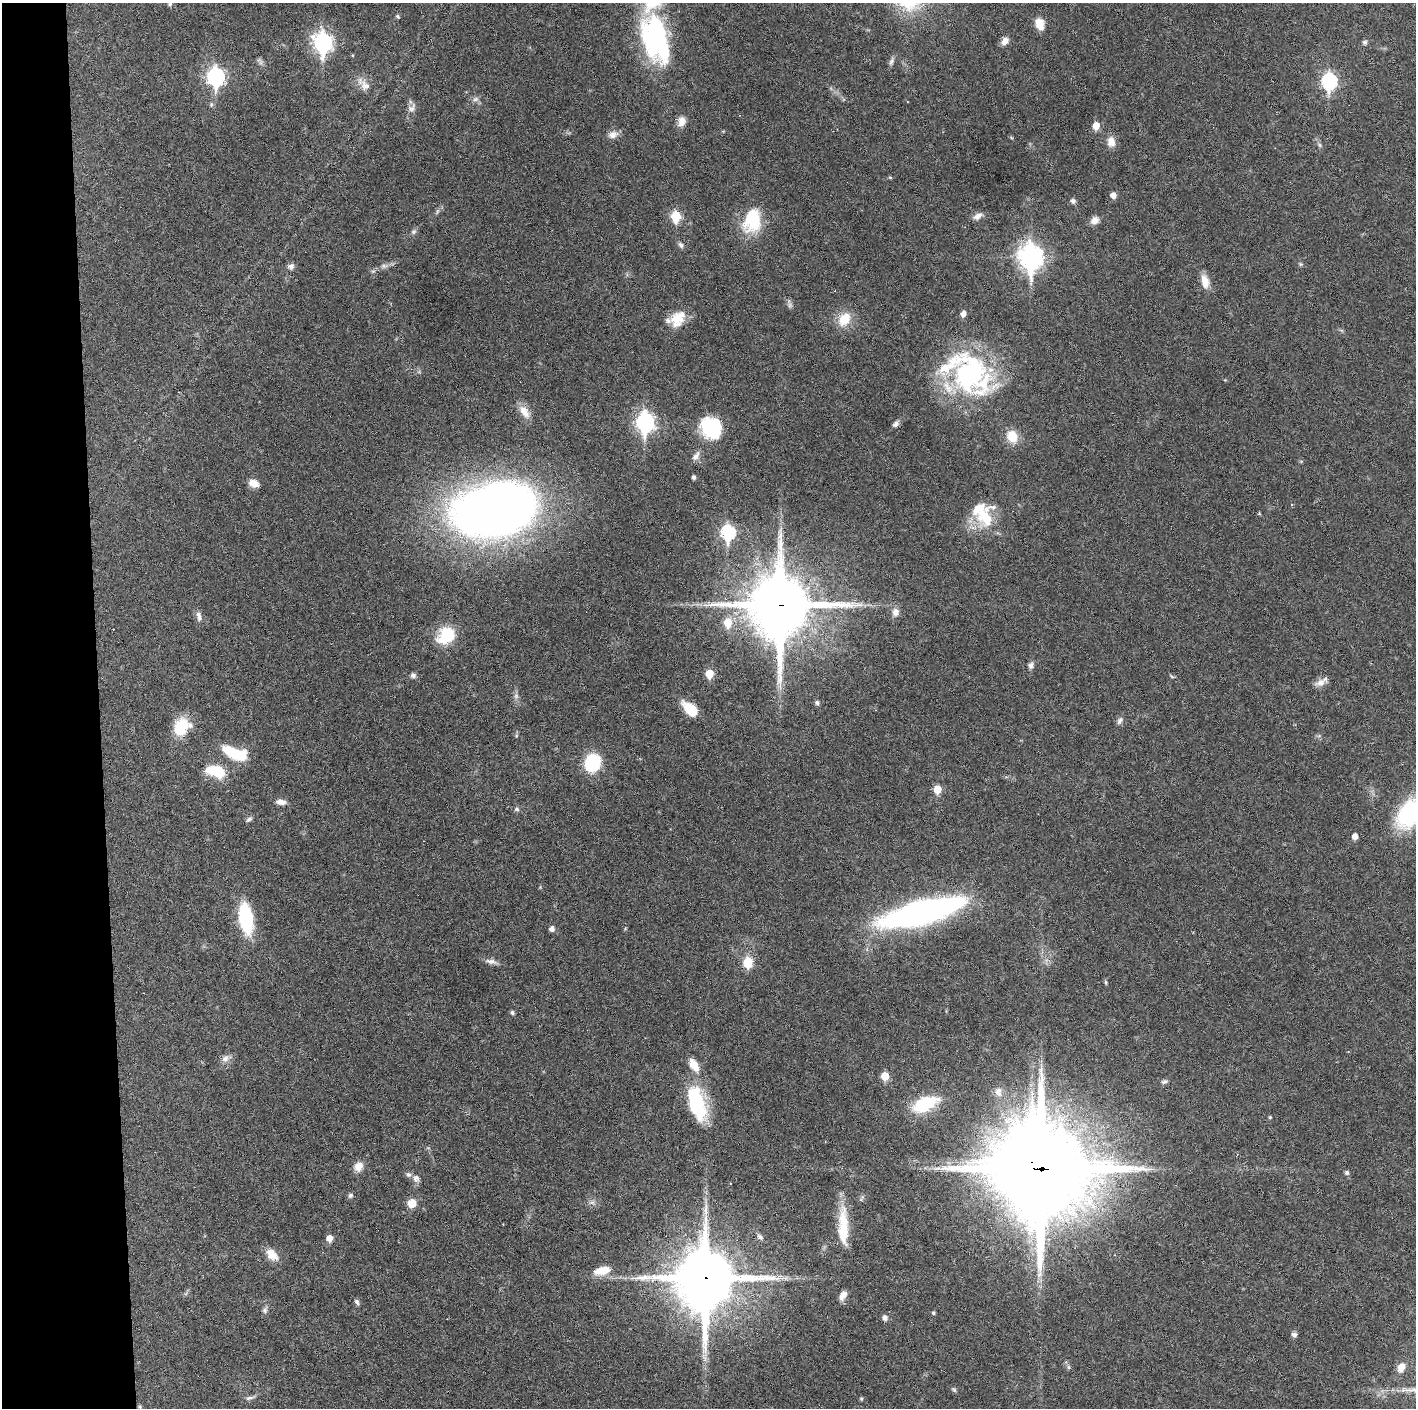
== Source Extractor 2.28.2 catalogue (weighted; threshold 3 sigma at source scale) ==
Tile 4 of 3 x 3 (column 1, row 2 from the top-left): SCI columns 1-1414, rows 1406-2811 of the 4242 x 4218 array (HDU 1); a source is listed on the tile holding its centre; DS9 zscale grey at full resolution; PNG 1418 x 1410 px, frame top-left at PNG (2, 3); no overlay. Shown black and unused: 7% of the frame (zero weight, under 3 of 6 exposures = <1% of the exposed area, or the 3 px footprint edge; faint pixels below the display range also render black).
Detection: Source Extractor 2.28.2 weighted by HDU 2 'WHT'; one run over the whole footprint, this tile lists its part. Background 0.0253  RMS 0.002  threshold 0.00821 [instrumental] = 3 sigma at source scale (4.09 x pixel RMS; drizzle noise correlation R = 1.36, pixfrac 0.8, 0.05/0.05 arcsec/px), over >= 5 px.
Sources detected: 122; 2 inside a brighter object's white glare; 2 cosmic-ray / hot-pixel residue — not listed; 3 inside a brighter listed object's ellipse — not listed separately; the other 115 listed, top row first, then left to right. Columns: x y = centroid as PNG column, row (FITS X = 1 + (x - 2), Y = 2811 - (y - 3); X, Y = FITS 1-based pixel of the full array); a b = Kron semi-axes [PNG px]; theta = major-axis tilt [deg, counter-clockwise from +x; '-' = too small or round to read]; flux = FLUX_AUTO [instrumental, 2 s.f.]
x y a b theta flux
170 4 5 5 - 0.31
398 16 5 4 - 0.27
1040 24 15 10 -74 2.2
655 39 60 29 -75 29
1005 41 10 7 49 1.2
1365 42 5 5 - 0.49
323 43 10 8 -81 70
891 61 11 5 69 0.6
261 62 8 5 -88 0.48
216 77 9 7 -87 56
1329 81 8 7 - 35
365 86 18 12 -51 1.9
475 99 9 6 27 0.58
412 108 13 9 53 0.93
682 121 13 9 76 1.6
1096 126 6 5 - 2.8
613 135 13 9 15 1.2
1111 142 12 9 -83 1.8
1320 145 7 4 -88 0.34
890 177 5 3 - 0.2
1113 195 5 5 - 1.3
1073 201 7 6 - 0.52
437 211 9 3 76 0.35
676 216 6 5 - 11
978 216 13 7 27 1.1
752 220 30 21 76 8.9
1094 220 10 8 43 1.2
414 232 7 6 - 0.47
681 245 9 6 -57 0.55
1031 257 11 9 -84 130
1301 264 6 5 - 0.28
291 266 9 8 - 0.68
384 266 9 5 -1 0.62
1205 281 18 9 -79 2.1
790 304 16 5 -76 0.55
963 314 6 5 - 1.2
677 319 23 16 50 4.1
844 319 17 13 55 4.1
969 373 63 41 -35 36
524 412 19 10 -56 2.1
645 422 9 7 -89 65
896 424 9 6 46 0.69
711 428 23 19 -49 12
1012 436 14 11 -67 3.6
696 456 14 7 57 0.98
694 477 4 3 - 0.56
254 483 10 7 -23 1.9
497 509 80 49 12 170
1259 514 5 3 - 0.16
985 517 32 24 77 7.3
728 533 8 6 -88 29
780 605 23 20 89 1200
895 612 11 10 - 1.2
199 616 14 6 -73 0.96
728 622 7 6 - 4.7
446 635 20 16 48 7.5
1031 665 9 7 75 0.64
709 674 6 5 - 4.9
413 675 7 6 - 0.52
1321 683 16 9 22 1.3
516 696 8 6 90 0.58
817 702 6 6 - 0.4
690 709 18 10 -41 4.3
1120 721 11 6 62 0.63
181 727 20 16 50 6.2
516 736 6 3 73 0.23
234 753 25 10 -26 7.3
592 762 15 12 63 13
216 771 20 11 -12 6.7
937 789 6 5 - 3.9
281 802 13 6 -6 1.1
517 809 7 6 - 0.48
1410 813 24 15 50 29
249 819 9 5 34 0.45
1355 836 5 4 - 1.4
921 913 73 18 15 75
246 918 24 10 -80 19
552 929 5 5 - 0.92
491 961 16 6 -14 0.97
748 963 12 9 -89 3.5
1106 982 5 4 - 0.26
512 1012 6 5 - 0.34
226 1058 13 9 31 1.1
694 1065 14 8 -59 2.9
885 1076 5 5 - 4.1
1164 1082 9 5 16 0.48
998 1092 12 10 -81 1.6
697 1103 41 17 -74 13
925 1104 27 13 24 9.8
1270 1117 4 4 - 0.23
358 1166 12 10 60 1.7
1040 1169 36 34 -88 2600
1347 1173 5 5 - 0.43
416 1178 10 9 - 0.88
350 1195 7 6 - 0.42
592 1202 7 5 -1 0.45
412 1203 9 8 - 2.5
843 1230 49 13 -90 6.6
760 1237 8 6 -44 0.72
329 1238 5 5 - 1.8
272 1255 15 10 -45 2.7
602 1271 20 10 13 3
705 1278 23 21 87 1100
843 1295 11 7 59 1.3
357 1302 7 5 -63 0.47
265 1310 10 7 71 0.58
933 1313 4 4 - 0.29
885 1318 7 6 - 0.67
1294 1335 7 6 - 0.57
1068 1367 5 5 - 0.32
1401 1367 12 8 65 1.8
954 1390 8 5 -41 0.31
250 1398 13 5 13 0.62
861 1399 5 4 - 0.23
140 1407 5 5 - 0.26
Overlapping masked pixels (flux is a lower limit): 4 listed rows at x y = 780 605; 1040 1169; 705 1278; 140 1407
Isophote crosses this tile's border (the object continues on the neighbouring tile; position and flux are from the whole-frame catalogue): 1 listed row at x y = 1410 813